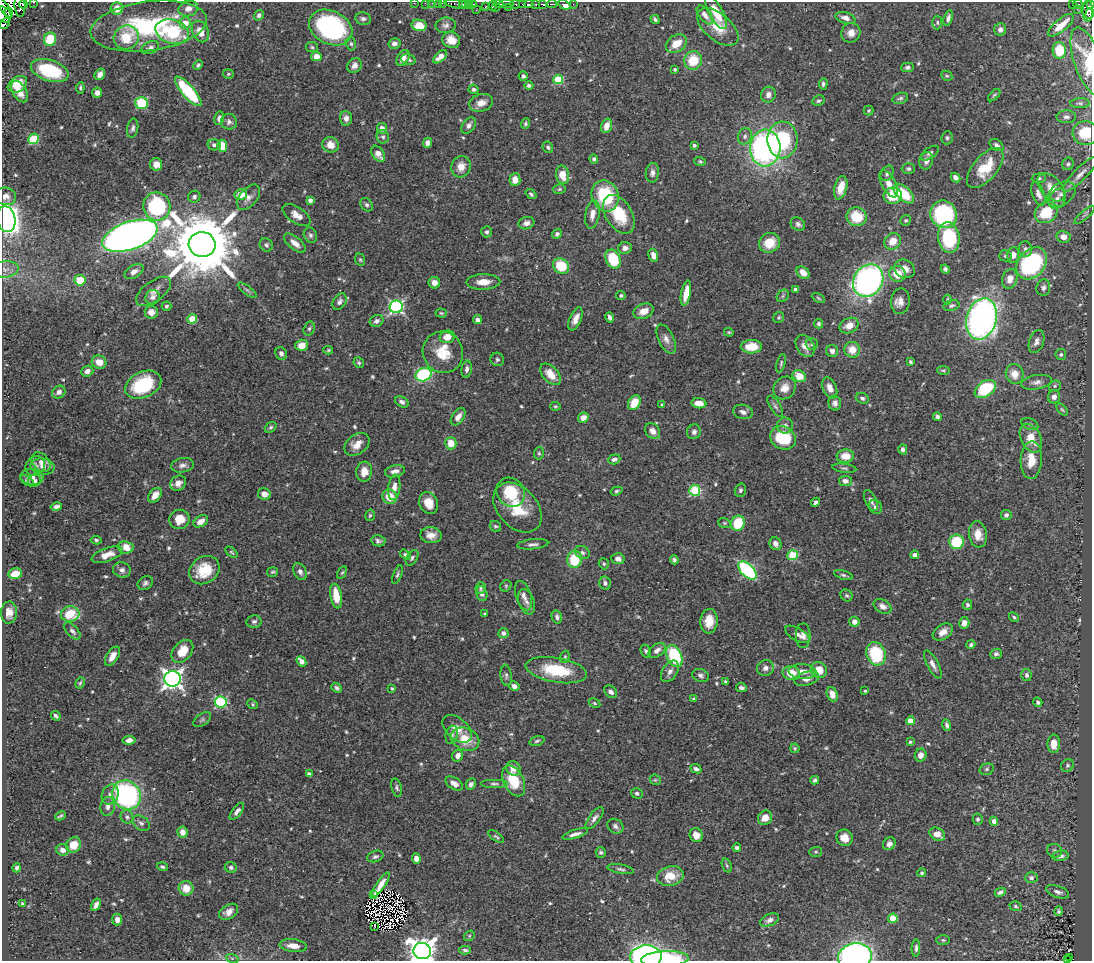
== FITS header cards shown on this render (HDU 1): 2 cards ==
NAXIS1  =                 1090
NAXIS2  =                  959

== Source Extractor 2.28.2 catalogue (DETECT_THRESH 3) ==
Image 1090 x 959 px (HDU 1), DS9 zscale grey, 1 PNG px = 1 image px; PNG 1094 x 963 px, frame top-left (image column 1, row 959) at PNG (2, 2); each listed source drawn as its Kron ellipse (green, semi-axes under 4 px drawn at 4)
Background 0.409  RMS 0.016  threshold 0.0466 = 3 sigma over >= 5 px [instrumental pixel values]
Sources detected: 619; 7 with non-positive FLUX_AUTO (blend fragments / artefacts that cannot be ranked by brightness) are neither listed nor drawn; of the other 612, the 500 brightest by FLUX_AUTO listed and drawn (112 fainter detections omitted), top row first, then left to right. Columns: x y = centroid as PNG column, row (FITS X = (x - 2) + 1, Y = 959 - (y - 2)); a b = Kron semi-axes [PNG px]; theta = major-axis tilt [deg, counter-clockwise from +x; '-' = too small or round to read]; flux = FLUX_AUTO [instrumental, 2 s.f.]
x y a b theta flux
34 2 3 2 - 17
414 3 2 2 - 3.4
425 3 2 2 - 2.1
432 3 2 2 - 2.6
438 3 2 2 - 3.9
442 3 3 2 - 6.7
23 4 4 3 - 52
458 4 14 3 -8 42
463 4 3 2 - 26
466 4 3 3 - 8.9
469 4 4 3 - 29
473 4 3 3 - 73
499 4 4 2 - 35
506 4 7 3 -1 28
515 4 5 3 - 11
523 4 3 2 - 3.7
529 4 4 2 - 61
535 4 3 3 - 18
543 4 3 3 - 47
552 4 5 2 - 16
573 4 3 2 - 2.1
1072 4 3 3 - 4.4
1078 4 4 3 - 19
564 5 6 4 -27 33
1091 5 3 2 - 6.2
20 6 11 5 -88 45
486 6 3 2 - 3.4
493 6 5 3 - 32
4 7 12 3 -56 9.2
508 7 3 2 - 8.4
117 8 6 6 - 11
188 8 10 7 16 6.8
496 8 2 2 - 4.6
1077 9 2 2 - 1.9
476 10 2 2 - 2.3
1088 11 11 5 -90 120
9 12 5 3 - 74
716 12 18 7 -61 26
3 14 9 7 -45 180
1090 14 5 3 - 57
259 15 5 4 - 2.8
705 15 11 6 -52 6.8
845 18 10 5 -16 5.9
948 18 8 4 75 3.5
363 19 8 6 -11 3.5
655 19 5 3 - 2.1
937 22 7 5 89 2
185 23 6 5 - 13
5 24 6 2 47 48
419 25 7 5 -12 19
446 25 10 7 9 4.2
1061 25 15 6 40 15
149 26 59 24 7 140
718 27 25 13 -40 23
331 28 23 16 -26 160
1000 29 6 6 - 4.7
172 31 17 12 -17 71
200 31 11 8 -66 13
851 33 10 9 - 9.3
126 37 13 11 31 27
50 39 7 6 - 36
451 40 9 8 - 13
394 43 6 5 - 4.7
351 44 7 5 -74 2.1
676 44 11 8 33 16
312 47 6 5 - 1.7
150 48 9 6 25 4.5
1059 50 8 6 -86 28
316 56 5 5 - 9.8
440 57 8 4 40 8.5
403 58 8 5 61 7.1
408 60 8 5 -15 2.6
693 60 9 9 - 30
1088 61 35 13 -71 37
198 65 5 4 - 1.8
354 65 8 6 52 5.4
907 67 6 5 - 2.6
675 69 3 3 - 1.6
50 71 19 10 -18 59
100 74 6 4 55 5.8
228 74 5 4 - 1.4
523 76 4 4 - 2.6
947 76 6 4 -28 1.6
558 79 5 5 - 50
17 84 10 7 33 21
823 84 6 4 87 2.4
529 86 4 4 - 2.6
80 88 5 4 - 1.8
474 89 5 5 - 2.5
188 91 19 6 -49 78
20 92 12 7 -60 11
97 93 5 5 - 6.4
768 95 8 7 - 5.5
994 95 7 3 45 1.5
900 98 8 5 16 2.4
819 101 6 5 - 2.1
142 103 6 6 - 54
481 103 12 8 15 9.2
1080 103 10 5 2 2.6
869 110 5 5 - 1.6
1066 117 10 6 2 3.8
219 118 7 5 78 3.5
346 118 7 6 - 5.8
229 122 8 7 - 3.6
525 123 5 4 - 1.7
469 125 9 6 55 4.7
606 126 7 5 72 10
133 128 10 5 79 3.4
382 128 5 5 - 6.5
1085 133 13 12 - 34
745 136 8 6 68 3.7
383 137 7 6 - 2.8
947 138 6 5 - 2.3
33 139 5 5 - 57
782 140 18 15 89 83
428 143 5 4 - 5.2
214 145 6 5 - 3
330 145 8 7 - 11
694 145 3 3 - 2.1
996 145 8 5 -35 3.4
222 146 6 5 - 18
548 147 6 5 - 2.2
765 148 18 15 86 260
930 153 10 5 34 3
378 154 9 6 -56 8.8
594 159 4 4 - 2.4
700 161 6 4 -17 1.5
926 161 9 6 76 5.8
156 164 6 6 - 7.9
1068 164 6 5 - 2.3
461 167 11 9 72 11
985 168 24 12 49 33
908 169 6 5 - 2.3
652 173 10 6 82 5
887 173 8 6 61 3.2
1080 174 24 6 45 8.6
562 175 9 6 -79 16
955 177 5 4 - 4.4
1039 178 7 4 3 2.4
515 180 6 5 - 9.4
889 184 15 7 -62 10
1051 187 17 10 -46 12
841 188 12 6 76 13
560 189 6 5 - 1.8
241 194 6 5 - 13
531 194 6 4 -38 2.3
904 194 12 6 -42 35
1038 194 12 6 -70 6.5
1061 194 16 11 38 9.8
6 196 10 8 -17 7
605 196 16 13 -69 66
893 196 9 8 - 30
194 197 6 5 - 2.6
248 197 15 9 49 6.5
1057 199 11 8 64 7.3
310 200 4 4 - 4.7
367 205 7 5 -56 2.4
157 206 14 13 - 90
1046 213 12 10 35 42
592 214 14 7 79 8.2
619 214 21 13 -58 42
944 214 14 13 - 130
296 215 16 8 -34 10
1084 215 13 2 40 2.3
857 217 10 9 - 29
6 219 13 9 -77 590
906 220 5 5 - 1.9
526 223 8 6 16 5.7
798 224 7 6 - 3.4
487 232 5 5 - 2.5
557 234 5 4 - 3.1
310 235 8 6 -64 2.9
130 236 29 14 19 930
949 237 15 10 -82 75
1064 237 7 6 - 8.8
893 241 9 7 46 13
295 243 13 6 -40 8.7
769 243 11 9 29 22
202 244 13 12 - 12000
266 245 7 6 - 2.7
625 248 7 6 - 5
1025 249 8 6 -80 4.2
653 255 7 4 -72 6.8
1013 255 8 6 81 8.1
1005 256 6 5 - 2.1
613 259 10 7 -65 46
360 260 6 5 - 1.8
1032 263 18 13 50 180
561 266 8 7 - 37
5 269 13 8 6 5.4
905 269 10 9 - 8.8
945 269 4 4 - 2.6
134 272 10 6 30 5.9
803 273 7 5 -45 9.5
897 274 8 7 - 20
1010 279 10 7 74 11
80 280 5 5 - 25
868 281 17 14 56 370
483 282 17 7 1 13
434 283 6 6 - 6.3
1043 288 8 7 - 3.8
247 290 11 4 -36 2.6
796 290 4 4 - 6.2
154 291 20 10 36 8.2
686 293 13 4 79 15
621 295 5 4 - 1.8
783 296 7 5 47 1.9
153 297 7 7 - 3.7
818 298 7 4 -28 1.5
947 299 5 3 - 1.4
900 301 13 9 85 7.5
340 302 9 6 59 4.3
166 306 5 4 - 2
951 306 8 5 13 2.3
396 307 6 6 - 200
644 311 10 7 23 13
151 312 6 6 - 6.6
441 313 6 4 -4 1.5
610 317 5 3 - 3.6
779 317 6 5 - 1.7
192 319 5 4 - 24
576 319 12 5 65 7.8
982 319 21 15 74 490
478 320 4 4 - 4
377 321 7 5 27 3.9
819 324 4 4 - 2.3
849 326 10 7 25 11
309 329 7 5 72 2
729 332 5 4 - 1.5
447 337 7 6 - 13
666 339 15 7 -65 7
1036 341 12 7 71 5.7
812 344 6 6 - 2.3
302 345 6 5 - 14
805 346 11 8 -57 9.2
751 347 11 7 1 17
328 350 5 4 - 1.5
852 350 8 8 - 16
832 351 6 6 - 4.8
443 352 21 20 - 28
281 353 6 5 - 3.7
1061 354 5 5 - 2.4
497 359 7 6 - 2.4
99 362 7 6 - 13
911 362 4 3 - 1.7
359 363 5 5 - 1.9
781 363 9 3 75 2
467 369 8 5 83 3.9
87 371 6 5 - 5.3
943 371 6 4 -7 1.7
551 374 13 7 -48 14
1015 374 10 8 -76 13
424 375 8 6 19 100
799 376 7 5 -27 16
1037 382 15 7 10 5.7
143 385 19 13 25 67
1055 386 6 5 - 1.9
785 388 12 10 48 11
830 388 11 6 -67 8.8
985 389 12 7 35 80
59 392 7 6 - 5.2
1054 397 6 6 - 6.1
862 398 6 5 - 2.6
402 402 7 5 -29 3.5
634 403 8 5 60 22
699 403 7 5 -7 12
835 403 7 6 - 4.3
662 405 4 3 - 1.4
555 406 5 4 - 1.6
775 406 12 5 -58 3
1062 410 7 4 -51 1.5
743 412 10 7 -10 5.3
458 417 10 6 55 7
937 417 4 4 - 3.2
583 418 5 5 - 8.7
1030 424 9 5 -21 2.5
785 425 8 8 - 4.4
271 427 6 4 38 1.9
653 431 9 6 -48 8.3
694 432 7 7 - 3.9
783 438 13 11 -29 48
1031 438 15 10 -63 21
451 443 6 5 - 17
357 444 14 9 37 11
903 449 5 4 - 4
539 453 6 5 - 1.8
845 456 8 6 2 15
614 459 6 5 - 3.9
1031 460 19 10 87 20
41 462 11 8 -48 5.2
183 465 11 7 11 5.1
35 466 10 9 - 3.9
42 466 12 8 -9 6.8
844 468 12 4 -8 2.3
395 471 10 6 14 7.4
364 472 10 8 82 12
32 477 11 7 -6 5.3
34 480 7 6 - 2.6
27 481 8 3 -34 1.7
845 481 6 5 - 4.7
178 483 8 7 - 7
394 487 13 6 83 7.6
695 490 5 5 - 83
740 490 7 5 75 2.7
616 491 6 4 19 1.9
511 492 15 13 -53 45
264 494 6 5 - 7.5
155 495 8 5 51 9.4
390 497 7 7 - 18
871 500 11 5 -65 4
816 502 5 3 - 2.9
429 503 11 9 -67 14
56 507 6 4 13 3.7
875 507 7 6 - 3.2
517 508 28 19 -48 37
370 515 6 4 74 1.7
1006 515 5 5 - 2.7
179 519 10 9 - 16
201 521 8 5 31 8.6
724 523 6 5 - 1.6
738 523 8 6 69 37
495 526 6 5 - 2
978 534 13 9 -83 14
431 535 11 8 -4 9.8
96 540 5 4 - 2.1
378 541 7 5 -9 3.4
957 542 7 7 - 44
533 544 16 5 6 4.3
775 544 6 5 - 5.3
126 547 8 6 -6 13
231 552 7 3 -42 1.4
582 553 8 6 -30 3.2
405 554 6 4 -33 2
107 555 16 6 19 12
793 555 5 5 - 47
914 555 4 4 - 4.7
412 558 8 5 57 2.5
574 559 9 7 83 37
618 559 7 5 -6 4.7
674 560 4 4 - 2.4
604 564 5 5 - 1.7
122 570 9 7 -16 4.3
204 570 16 13 35 32
747 570 11 6 -44 160
273 572 5 5 - 1.7
300 572 9 6 -61 4.1
342 573 6 4 61 1.5
15 574 6 5 - 21
397 575 10 4 69 2.2
843 575 10 4 -16 2.5
145 583 8 6 31 3
605 583 6 6 - 3.5
506 586 6 5 - 1.7
481 588 6 5 - 1.9
482 594 7 5 -75 4.2
336 596 12 5 -80 22
524 596 15 7 -72 6
847 596 6 5 - 2.1
527 602 13 7 -71 6.4
967 605 5 4 - 2.5
882 606 9 6 -31 6.2
9 612 11 8 87 9.6
70 614 9 8 - 41
485 614 4 3 - 2
557 617 7 5 -76 3.4
1014 617 5 4 - 1.9
254 621 7 6 - 3.3
709 621 12 8 85 16
854 622 5 5 - 7.1
964 623 6 5 - 7.7
72 631 10 5 -46 3.7
943 632 11 7 34 9.3
503 633 5 5 - 3.5
797 634 13 6 -29 4.9
803 636 12 7 90 5.7
971 645 4 4 - 2.5
657 650 9 6 35 6.1
182 651 13 9 47 20
646 651 7 4 -64 2.2
876 654 12 9 -70 66
996 654 6 5 - 2.5
112 656 11 5 59 9.2
674 656 11 7 -65 74
565 657 6 4 69 1.7
301 661 5 4 - 9.8
933 664 16 5 -61 5.7
765 668 8 7 - 4.7
556 670 31 12 -10 50
819 670 8 7 - 16
670 671 12 7 57 6
802 671 14 7 -5 9.7
791 673 9 7 -11 20
506 675 11 5 -82 2.8
1026 675 6 5 - 3.1
701 676 8 6 -20 3.3
172 679 8 8 - 570
807 679 12 6 14 7.8
725 681 3 3 - 1.7
80 683 6 4 62 1.8
514 686 5 4 - 4.8
337 688 6 4 -42 2.4
392 688 4 3 - 1.6
741 688 5 3 - 3.1
865 691 3 3 - 1.5
611 692 7 5 -42 4.8
832 694 7 5 -69 10
693 699 4 4 - 1.8
221 702 6 5 - 110
1038 702 5 4 - 2.3
594 703 6 4 -28 1.5
253 704 5 4 - 1.5
56 716 5 3 - 2.8
202 720 10 5 35 2.4
910 721 4 4 - 17
947 725 6 4 -73 3
457 729 17 10 -41 12
452 735 9 6 77 3.2
465 739 14 11 -23 21
129 740 6 4 8 4.9
537 741 8 4 17 2.2
910 742 3 3 - 1.7
1054 744 9 6 88 12
795 748 4 4 - 1.6
921 755 6 5 - 6.2
457 756 6 5 - 6.5
1067 765 7 6 - 2.2
514 769 7 7 - 10
696 769 5 4 - 3.2
987 769 7 5 17 2.2
309 774 4 4 - 3.3
655 780 6 5 - 1.5
815 780 4 4 - 3.1
514 781 16 10 -63 35
454 783 10 5 -32 6.9
471 784 6 5 - 3.4
494 784 14 4 0 3.6
397 788 9 5 -74 2.6
637 793 6 5 - 3
110 794 10 8 64 5.6
127 795 15 13 -44 200
108 807 9 7 82 5.9
237 811 10 4 52 4.3
60 816 5 3 - 1.7
127 817 7 6 - 2.7
594 818 13 5 53 4.8
765 818 7 7 - 12
978 819 5 5 - 2.6
994 821 4 4 - 5.2
141 823 9 6 -37 3.6
615 826 8 6 -36 3.7
182 832 6 5 - 8
575 834 13 4 17 5.2
937 834 8 6 -32 9.7
696 835 7 6 - 10
496 837 9 3 -36 1.7
845 838 8 8 - 12
889 844 7 5 47 4.5
74 845 8 7 - 17
737 848 4 4 - 2.9
63 850 6 5 - 6.6
1055 851 8 6 -25 2.8
601 852 5 5 - 2.2
816 852 6 5 - 1.7
375 856 8 5 19 2.7
1060 856 8 5 10 4.1
416 858 5 4 - 5.8
727 865 7 4 -70 1.7
162 867 5 3 - 2.5
231 867 6 5 - 2.4
17 868 4 3 - 2.8
621 869 13 4 -10 3.1
922 873 4 4 - 1.6
670 876 13 9 12 20
1031 878 6 5 - 2.8
381 885 14 4 56 8.4
186 888 7 7 - 16
1000 892 6 4 26 3.4
1058 892 12 6 -19 4.6
373 895 3 2 - 2.1
22 904 4 3 - 2
96 905 6 4 60 4.8
1015 906 6 4 -18 1.8
1059 911 5 3 - 1.8
229 912 10 7 31 7.4
893 918 4 4 - 34
117 920 6 5 - 5.4
770 920 10 6 23 4.6
375 927 4 2 - 1.9
469 936 6 4 49 1.4
943 940 7 5 -1 2.1
293 946 14 6 -6 12
916 948 8 4 88 2.9
465 950 6 4 -2 2.3
422 951 9 8 - 1300
646 957 16 11 3 300
855 957 17 13 11 300
1070 957 3 2 - 2.2
232 958 6 4 -19 1.5
665 959 24 8 3 64
1067 960 3 2 - 4.7
At the frame edge (FLAGS 8, measured only in part): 18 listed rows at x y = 34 2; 414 3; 425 3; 432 3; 438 3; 442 3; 1091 5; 4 7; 3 14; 5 24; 1088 61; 1085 133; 6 219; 422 951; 646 957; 855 957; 665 959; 1067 960
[112 fainter detections neither listed nor drawn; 7 non-positive-flux detections neither listed nor drawn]